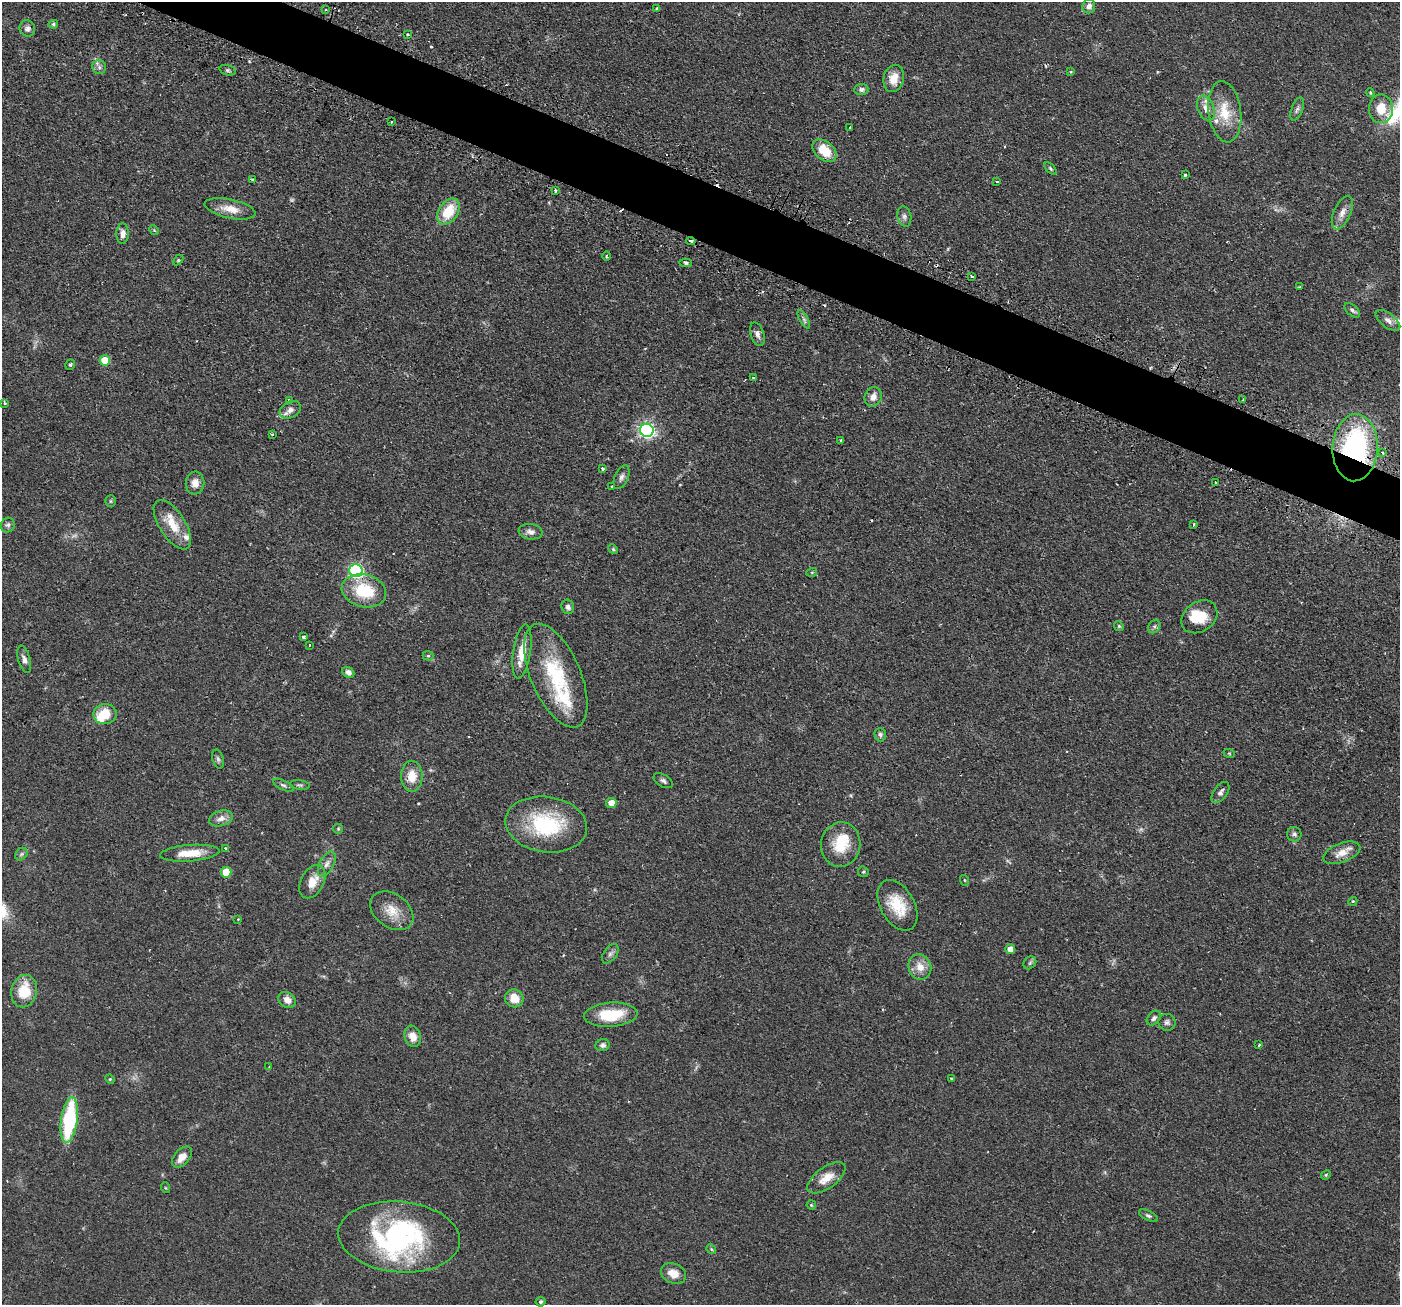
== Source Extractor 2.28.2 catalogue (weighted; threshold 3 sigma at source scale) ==
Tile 11 of 4 x 4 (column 3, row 3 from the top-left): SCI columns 2839-4236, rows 1476-2778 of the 5676 x 5691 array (HDU 1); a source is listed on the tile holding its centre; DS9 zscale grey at full resolution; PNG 1402 x 1307 px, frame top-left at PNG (2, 2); each listed source drawn as its Kron ellipse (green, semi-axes under 4 px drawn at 4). Shown black and unused: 4% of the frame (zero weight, under 2 of 3 exposures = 4% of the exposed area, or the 3 px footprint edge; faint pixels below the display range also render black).
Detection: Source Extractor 2.28.2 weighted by HDU 2 'WHT'; one run over the whole footprint, this tile lists its part. Background 0.0608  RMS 0.0049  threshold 0.0219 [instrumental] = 3 sigma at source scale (4.5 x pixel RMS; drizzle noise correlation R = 1.50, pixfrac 1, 0.05/0.05 arcsec/px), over >= 5 px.
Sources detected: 153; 3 too faint to see at this stretch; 1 inside a brighter object's white glare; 9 cosmic-ray / hot-pixel residue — neither listed nor drawn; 7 inside a brighter listed object's ellipse — not listed separately; the other 133 listed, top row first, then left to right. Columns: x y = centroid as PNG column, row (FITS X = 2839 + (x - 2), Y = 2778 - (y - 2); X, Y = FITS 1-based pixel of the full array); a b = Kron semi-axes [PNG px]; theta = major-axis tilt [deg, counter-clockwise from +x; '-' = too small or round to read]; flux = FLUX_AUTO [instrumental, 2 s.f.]
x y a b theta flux
1089 6 7 6 - 2.1
657 8 3 3 - 0.71
326 10 4 2 - 0.47
53 24 5 4 - 0.9
27 29 8 7 - 1.8
408 35 3 3 - 1.3
99 67 7 7 - 1.5
228 70 8 5 -17 0.95
1071 71 3 3 - 0.94
894 78 14 10 76 6.2
861 89 7 5 4 1.4
1370 93 4 3 - 0.63
1206 108 13 8 -69 3.6
1297 109 12 5 69 1.5
1381 109 14 12 -89 8.3
1225 112 31 16 -82 14
392 122 3 2 - 0.47
850 127 3 3 - 1.3
824 151 14 9 -41 12
1050 168 8 3 -46 0.75
1185 175 4 3 - 0.8
252 180 3 3 - 0.52
997 181 3 2 - 0.76
555 190 3 3 - 1.2
230 209 26 9 -12 6.9
448 211 14 9 56 15
1342 213 18 8 66 4
904 217 10 7 -79 1.6
154 230 5 4 - 0.46
122 234 10 6 90 2.7
691 241 4 3 - 2.6
606 256 5 3 - 0.46
178 260 6 4 45 0.57
686 263 6 4 -3 0.91
972 277 3 3 - 1.4
1300 287 3 3 - 0.56
1352 310 9 5 -40 1.2
804 319 10 4 -61 1.2
1388 320 14 7 -37 2.8
757 334 12 6 -72 2.3
105 360 5 5 - 9.5
70 365 5 4 - 0.71
753 377 4 3 - 0.82
873 397 10 8 67 3.2
289 400 3 3 - 1.2
1243 400 3 2 - 0.72
4 403 4 3 - 0.85
290 410 11 8 29 2.8
647 430 7 6 - 130
272 434 3 3 - 0.82
841 440 3 3 - 0.82
1355 448 33 22 87 88
1382 453 3 3 - 1.2
603 468 3 3 - 1.1
622 477 13 6 67 1.9
195 483 11 9 84 4
1216 483 3 3 - 2.1
612 486 3 2 - 0.42
111 501 6 5 - 0.71
1194 524 3 2 - 0.69
8 525 7 6 - 1.3
172 525 28 13 -57 11
530 532 12 7 -8 2.4
613 549 5 4 - 0.54
356 571 6 6 - 81
812 572 5 3 - 0.49
364 591 22 16 -13 21
568 607 7 6 - 1.4
1199 617 19 15 35 11
1119 626 5 4 - 0.61
1154 626 7 5 54 1.3
304 637 4 3 - 1.3
310 645 3 2 - 0.4
522 651 27 8 81 8.9
428 656 5 5 - 0.64
24 659 14 6 -74 2
348 672 6 5 - 2
556 676 55 25 -67 37
105 714 11 10 - 10
880 735 7 6 - 1.2
1229 753 6 3 -19 0.5
218 759 10 5 -74 1.2
412 776 15 11 -90 8.1
663 781 10 6 -32 1.5
283 785 11 4 -27 1.3
300 785 10 4 -7 0.98
1220 792 12 6 55 1.8
611 803 5 5 - 5
221 818 12 7 16 3.3
546 824 41 27 -8 39
338 829 5 5 - 0.57
1294 834 7 7 - 1.5
841 845 22 19 81 15
226 848 3 3 - 5.9
190 853 30 8 4 9.4
1342 853 19 9 21 5.4
21 854 7 5 46 0.93
327 864 13 7 62 2.6
226 872 5 5 - 12
863 872 5 5 - 0.68
964 880 5 3 - 0.44
312 882 18 11 62 6.6
1353 901 4 3 - 0.48
897 905 27 17 -61 15
392 911 24 16 -36 8.9
238 919 2 2 - 0.41
1010 949 5 5 - 3.6
610 954 11 6 54 1.7
1030 963 7 5 46 0.99
920 967 13 11 -67 5.6
24 991 16 12 77 14
514 998 9 9 - 7.1
287 1000 9 7 -36 3.3
611 1015 27 12 4 17
1154 1018 8 6 46 1.5
1167 1022 9 8 - 1.6
413 1036 11 8 -72 5.5
603 1045 7 6 - 1.4
1259 1045 3 2 - 0.87
269 1067 4 3 - 0.57
110 1079 5 4 - 0.52
951 1079 3 3 - 0.78
69 1120 23 8 82 46
182 1157 12 7 50 4.7
1326 1175 5 4 - 0.59
826 1178 22 10 36 6.9
166 1188 5 3 - 0.43
811 1205 5 4 - 0.55
1148 1216 10 5 -27 1.2
399 1237 61 35 -5 92
711 1249 5 4 - 0.59
673 1273 13 10 -24 5.6
540 1302 5 5 - 1
Overlapping masked pixels (flux is a lower limit): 2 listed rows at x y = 691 241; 1355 448